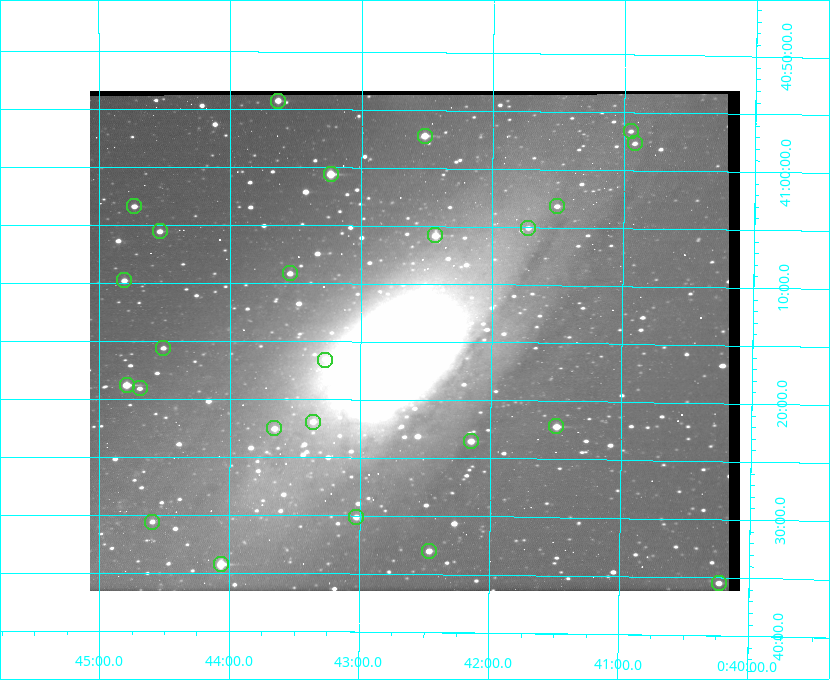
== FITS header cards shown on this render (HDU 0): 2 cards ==
NAXIS1  =                  650 / Width of table row in bytes
NAXIS2  =                  500 / Number of rows in table

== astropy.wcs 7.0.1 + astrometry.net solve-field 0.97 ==
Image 650 x 500 px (HDU 0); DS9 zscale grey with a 90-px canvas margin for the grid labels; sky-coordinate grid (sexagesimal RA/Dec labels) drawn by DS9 from the SOLVED WCS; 25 Tycho-2 reference stars matched to detected sources circled (green)
Header WCS: none
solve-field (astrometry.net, Tycho-2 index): SOLVED blind (the file carries no WCS)
Solved WCS: RA---TAN-SIP/DEC--TAN-SIP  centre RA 00:42:35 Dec +41:15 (10.65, +41.25 deg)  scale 5.18 arcsec/px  FOV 56.1' x 43.1'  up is +180 deg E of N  parity flipped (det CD > 0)
(file carries no celestial WCS; the grid is the blind solution)
Tycho-2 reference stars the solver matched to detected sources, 25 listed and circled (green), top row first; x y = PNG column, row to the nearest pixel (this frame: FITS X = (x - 90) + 1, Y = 500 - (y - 91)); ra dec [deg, ICRS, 3 dp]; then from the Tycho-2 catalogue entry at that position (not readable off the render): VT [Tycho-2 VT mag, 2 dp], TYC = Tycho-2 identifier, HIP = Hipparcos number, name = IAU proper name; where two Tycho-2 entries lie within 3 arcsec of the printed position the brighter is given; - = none
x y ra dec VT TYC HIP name
278 101 10.910 +40.904 10.39 2801-1024-1 - -
631 131 10.238 +40.944 11.79 2801-2058-1 - -
425 136 10.629 +40.954 9.37 2801-2009-1 3333 -
635 143 10.230 +40.961 11.47 2801-2047-1 - -
331 174 10.809 +41.009 9.29 2801-2078-1 - -
134 206 11.183 +41.057 10.65 2801-1540-1 - -
557 206 10.377 +41.053 11.36 2801-2079-1 - -
528 228 10.431 +41.085 11.65 2801-2062-1 - -
160 231 11.135 +41.093 10.71 2801-1503-1 - -
435 235 10.609 +41.097 10.73 2801-2063-1 - -
290 273 10.886 +41.153 10.99 2801-2037-1 - -
124 280 11.202 +41.163 10.95 2801-1544-1 - -
163 348 11.127 +41.260 11.28 2805-390-1 - -
325 360 10.818 +41.276 11.21 2805-2125-1 - -
127 385 11.198 +41.314 9.30 2805-117-1 - -
140 388 11.172 +41.318 11.25 2805-108-1 - -
313 422 10.841 +41.366 11.19 2805-2131-1 - -
556 426 10.374 +41.370 10.16 2805-213-1 - -
274 428 10.914 +41.376 10.74 2805-2142-1 - -
471 441 10.538 +41.392 10.59 2805-2135-1 - -
356 517 10.757 +41.502 11.21 2805-2136-1 - -
152 522 11.148 +41.510 11.65 2805-2178-1 - -
429 551 10.616 +41.550 10.67 2805-2192-1 - -
221 564 11.016 +41.571 9.16 2805-2199-1 3447 -
719 583 10.058 +41.591 11.18 2805-663-1 - -